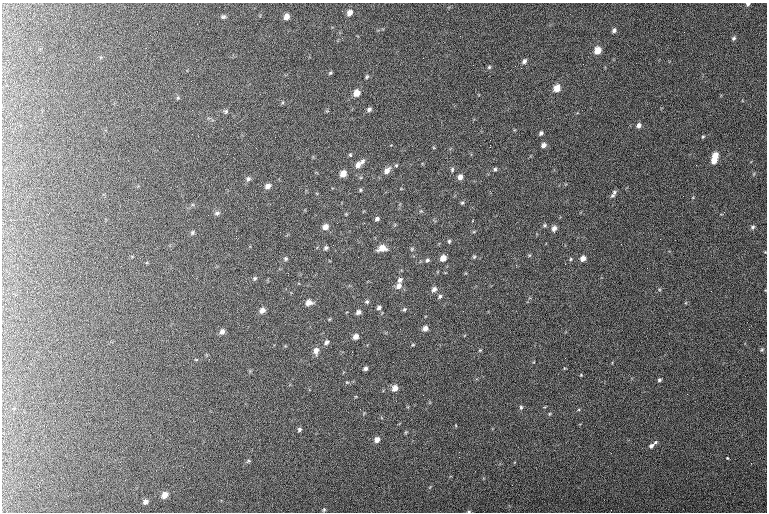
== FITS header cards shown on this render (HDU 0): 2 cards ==
NAXIS1  =                  765 / length of data axis 1
NAXIS2  =                  510 / length of data axis 2

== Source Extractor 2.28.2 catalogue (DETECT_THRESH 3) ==
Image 765 x 510 px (HDU 0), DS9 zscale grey, 1 PNG px = 1 image px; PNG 769 x 514 px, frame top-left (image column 1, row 510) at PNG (2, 3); no overlay
Background 126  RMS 6.8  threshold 20.4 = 3 sigma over >= 5 px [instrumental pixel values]
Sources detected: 106; all 106 listed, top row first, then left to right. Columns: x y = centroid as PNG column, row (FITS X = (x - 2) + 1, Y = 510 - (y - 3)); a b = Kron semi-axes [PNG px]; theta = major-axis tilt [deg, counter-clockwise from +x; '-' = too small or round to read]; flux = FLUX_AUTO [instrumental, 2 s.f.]
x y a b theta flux
748 4 4 4 - 790
349 13 7 6 - 2600
286 16 7 6 - 2700
223 17 6 5 - 910
614 30 6 5 - 1100
684 32 2 2 - 280
342 38 2 2 - 290
734 38 6 5 - 820
146 48 2 2 - 320
597 50 7 6 - 5300
40 51 3 3 - 450
524 61 7 5 52 1300
489 67 5 5 - 660
330 73 5 4 - 590
367 77 5 4 - 580
557 88 7 6 - 5300
357 93 6 5 - 4300
178 98 5 5 - 520
369 109 5 4 - 1100
226 111 6 6 - 900
639 125 6 5 - 1500
541 133 4 3 - 900
703 137 4 4 - 460
490 145 3 2 - 4200
544 145 5 5 - 1800
350 155 5 4 - 570
715 155 7 6 - 4500
363 161 7 6 - 1200
714 161 6 5 - 3200
358 165 9 6 52 2400
396 165 5 4 - 520
495 169 5 4 - 710
452 170 7 5 76 730
387 171 9 6 48 2600
343 173 6 5 - 4000
460 177 6 5 - 2200
248 179 7 6 - 1200
268 186 7 5 23 2200
360 190 5 4 - 570
614 192 6 5 - 820
612 195 5 5 - 720
462 203 5 4 - 640
217 213 8 6 19 1200
346 214 4 4 - 380
377 219 5 4 - 1100
545 225 6 4 0 620
325 227 7 6 - 2600
752 227 6 5 - 920
554 228 6 5 - 2100
192 233 6 5 - 860
236 236 2 2 - 500
449 241 5 4 - 630
326 248 6 5 - 950
382 248 9 6 11 4500
412 249 5 5 - 600
474 257 5 5 - 600
443 258 6 5 - 3500
583 258 6 5 - 2400
286 259 5 5 - 780
571 259 5 4 - 540
427 260 6 5 - 890
516 265 3 3 - 460
647 268 2 2 - 280
288 273 3 2 - 420
255 278 7 5 32 890
400 280 7 5 38 1300
399 286 8 7 - 2600
434 289 6 5 - 1700
440 296 6 5 - 870
309 302 8 6 9 3100
367 302 5 5 - 840
379 308 6 5 - 1100
404 309 6 5 - 670
262 310 7 6 - 2300
358 312 6 5 - 1600
329 319 4 4 - 440
425 328 6 5 - 2100
222 331 7 6 - 1800
356 336 6 5 - 2400
326 342 7 5 49 1300
413 345 6 4 1 440
480 350 5 4 - 450
762 350 6 5 - 660
316 351 9 6 88 2500
196 360 5 3 - 380
365 368 4 4 - 1200
564 368 5 3 - 350
581 375 4 3 - 410
659 380 5 4 - 780
347 382 6 3 17 510
395 388 6 6 - 3200
687 394 2 2 - 180
521 407 6 4 79 750
549 414 5 3 - 490
299 429 5 5 - 930
406 432 6 4 71 430
377 440 6 5 - 2300
655 442 5 4 - 670
651 446 7 5 37 1400
459 457 2 2 - 270
727 458 3 3 - 510
248 461 7 4 26 620
165 495 7 5 44 3000
145 502 6 5 - 1500
324 510 5 4 - 580
469 511 5 3 - 430
At the frame edge (FLAGS 8, measured only in part): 2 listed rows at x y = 748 4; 469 511